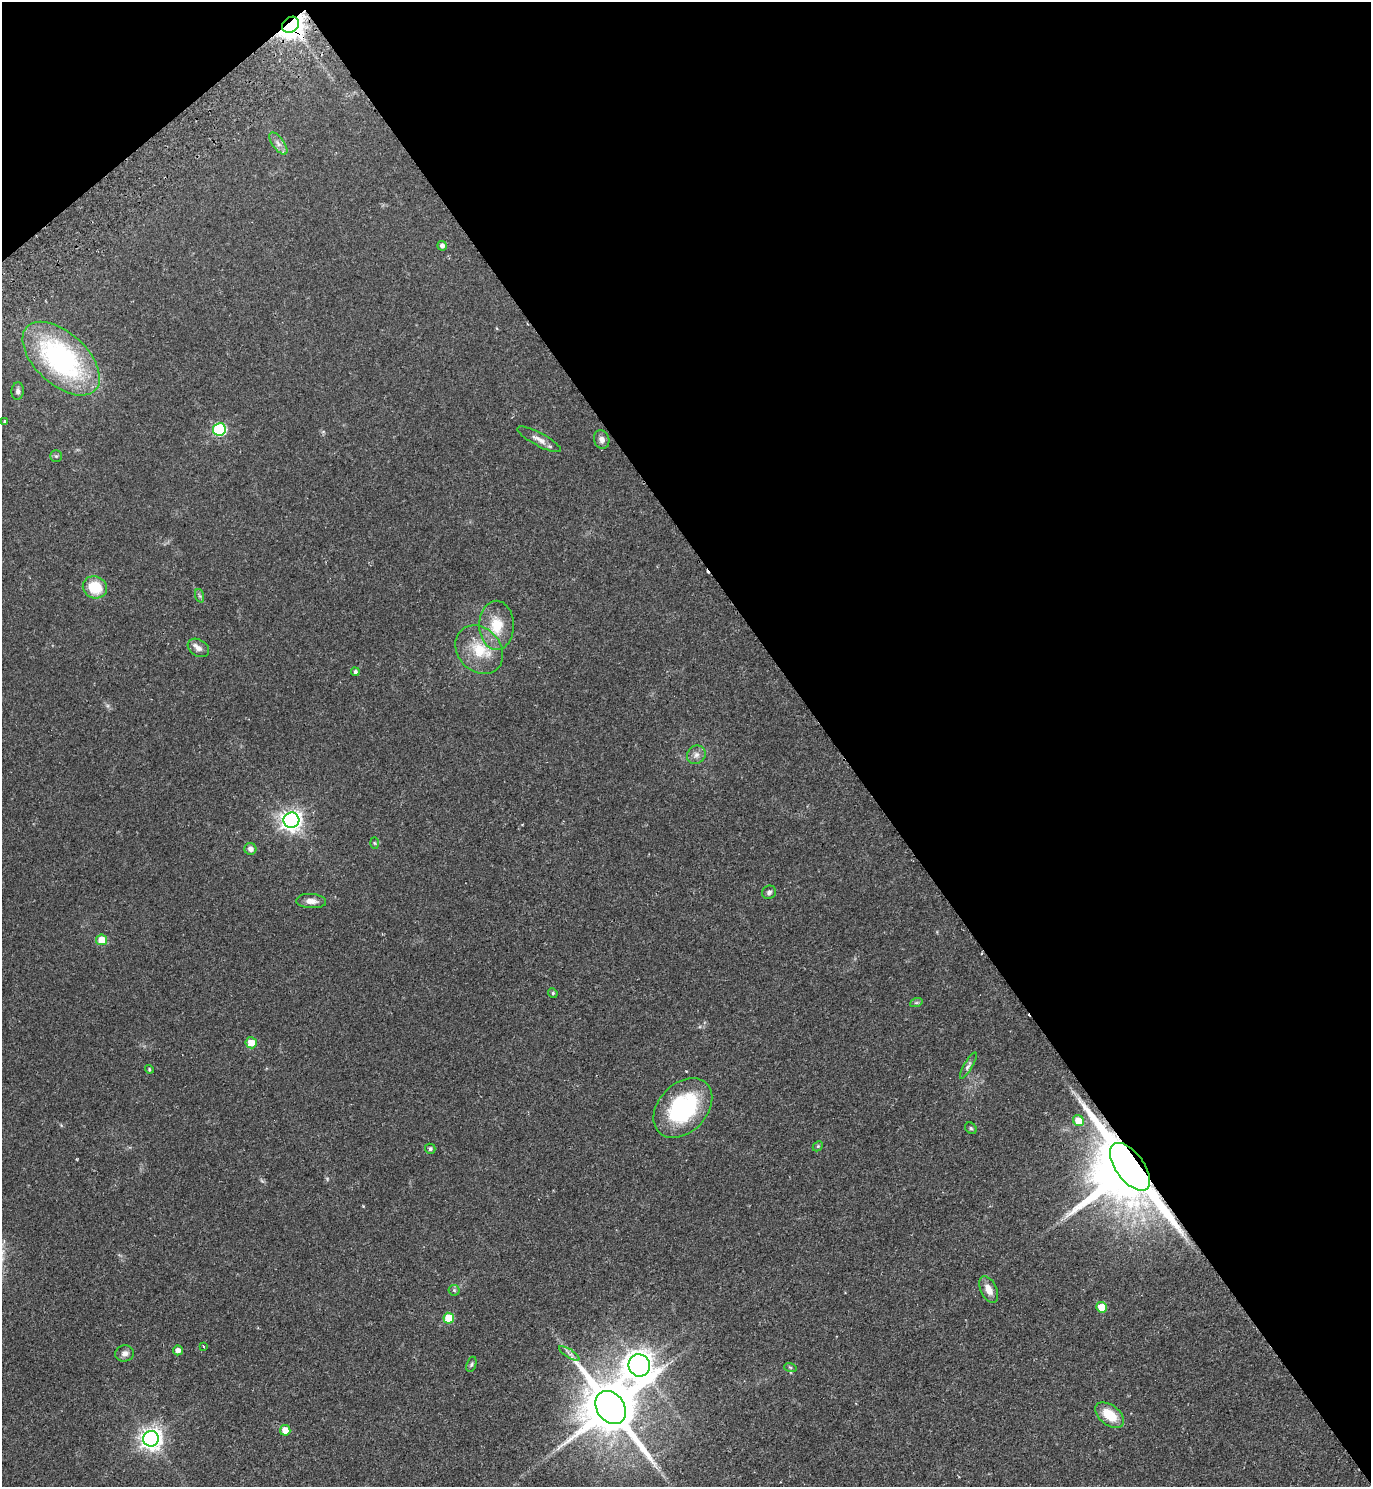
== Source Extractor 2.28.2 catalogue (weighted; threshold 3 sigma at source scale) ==
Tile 3 of 4 x 4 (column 3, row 1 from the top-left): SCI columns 3075-4443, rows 4502-5986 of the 6010 x 6034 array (HDU 1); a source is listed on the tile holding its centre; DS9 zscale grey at full resolution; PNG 1373 x 1489 px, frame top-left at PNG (2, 2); each listed source drawn as its Kron ellipse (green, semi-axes under 4 px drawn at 4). Shown black and unused: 41% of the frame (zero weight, under 2 of 3 exposures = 3% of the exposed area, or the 3 px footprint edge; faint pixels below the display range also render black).
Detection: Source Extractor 2.28.2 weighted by HDU 2 'WHT'; one run over the whole footprint, this tile lists its part. Background 0.146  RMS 0.0066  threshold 0.0298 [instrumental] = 3 sigma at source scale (4.5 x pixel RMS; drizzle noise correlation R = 1.50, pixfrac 1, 0.05/0.05 arcsec/px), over >= 5 px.
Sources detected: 51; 1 cosmic-ray / hot-pixel residue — neither listed nor drawn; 1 inside a brighter listed object's ellipse — not listed separately; the other 49 listed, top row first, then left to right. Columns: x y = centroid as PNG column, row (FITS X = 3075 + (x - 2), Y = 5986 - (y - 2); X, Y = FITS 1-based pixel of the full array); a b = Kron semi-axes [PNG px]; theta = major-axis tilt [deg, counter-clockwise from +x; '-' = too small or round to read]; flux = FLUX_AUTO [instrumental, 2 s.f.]
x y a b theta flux
290 25 9 7 38 720
278 143 13 6 -54 3.2
442 246 5 5 - 2.2
61 359 46 26 -43 120
18 391 8 6 84 1.9
5 421 4 3 - 1.1
219 429 6 6 - 68
539 439 24 6 -28 4.6
602 439 9 7 -71 3.1
56 456 6 5 - 1.1
95 587 12 11 - 20
200 596 7 4 -71 1.2
497 625 24 17 -89 17
198 648 11 8 -31 3.5
479 650 26 21 -47 21
355 672 4 4 - 1.7
696 755 10 8 44 3.3
291 820 8 7 - 340
374 843 6 4 -88 0.65
250 849 6 6 - 3.3
769 892 7 6 - 1.7
311 901 15 7 -4 4.5
102 940 5 5 - 13
553 993 5 4 - 0.79
916 1003 6 4 19 0.96
251 1043 5 5 - 8.6
968 1065 15 4 60 2.1
149 1069 4 4 - 0.96
683 1108 34 24 46 68
1078 1121 6 5 - 10
971 1128 6 5 - 0.99
818 1146 5 4 - 0.8
430 1149 5 5 - 1.5
1130 1167 28 14 -53 9700
454 1290 5 5 - 1
989 1290 14 8 -65 6.3
1101 1307 5 5 - 12
449 1318 5 5 - 17
203 1347 3 2 - 0.75
178 1350 5 5 - 2.9
125 1353 9 8 - 3
569 1353 12 4 -32 2.1
471 1364 8 5 70 1.3
639 1365 11 10 - 850
790 1367 6 4 -19 0.88
611 1408 18 13 -53 4500
1110 1415 16 10 -38 16
285 1430 5 5 - 7.5
151 1439 8 7 - 430
Overlapping masked pixels (flux is a lower limit): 2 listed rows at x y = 290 25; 1130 1167